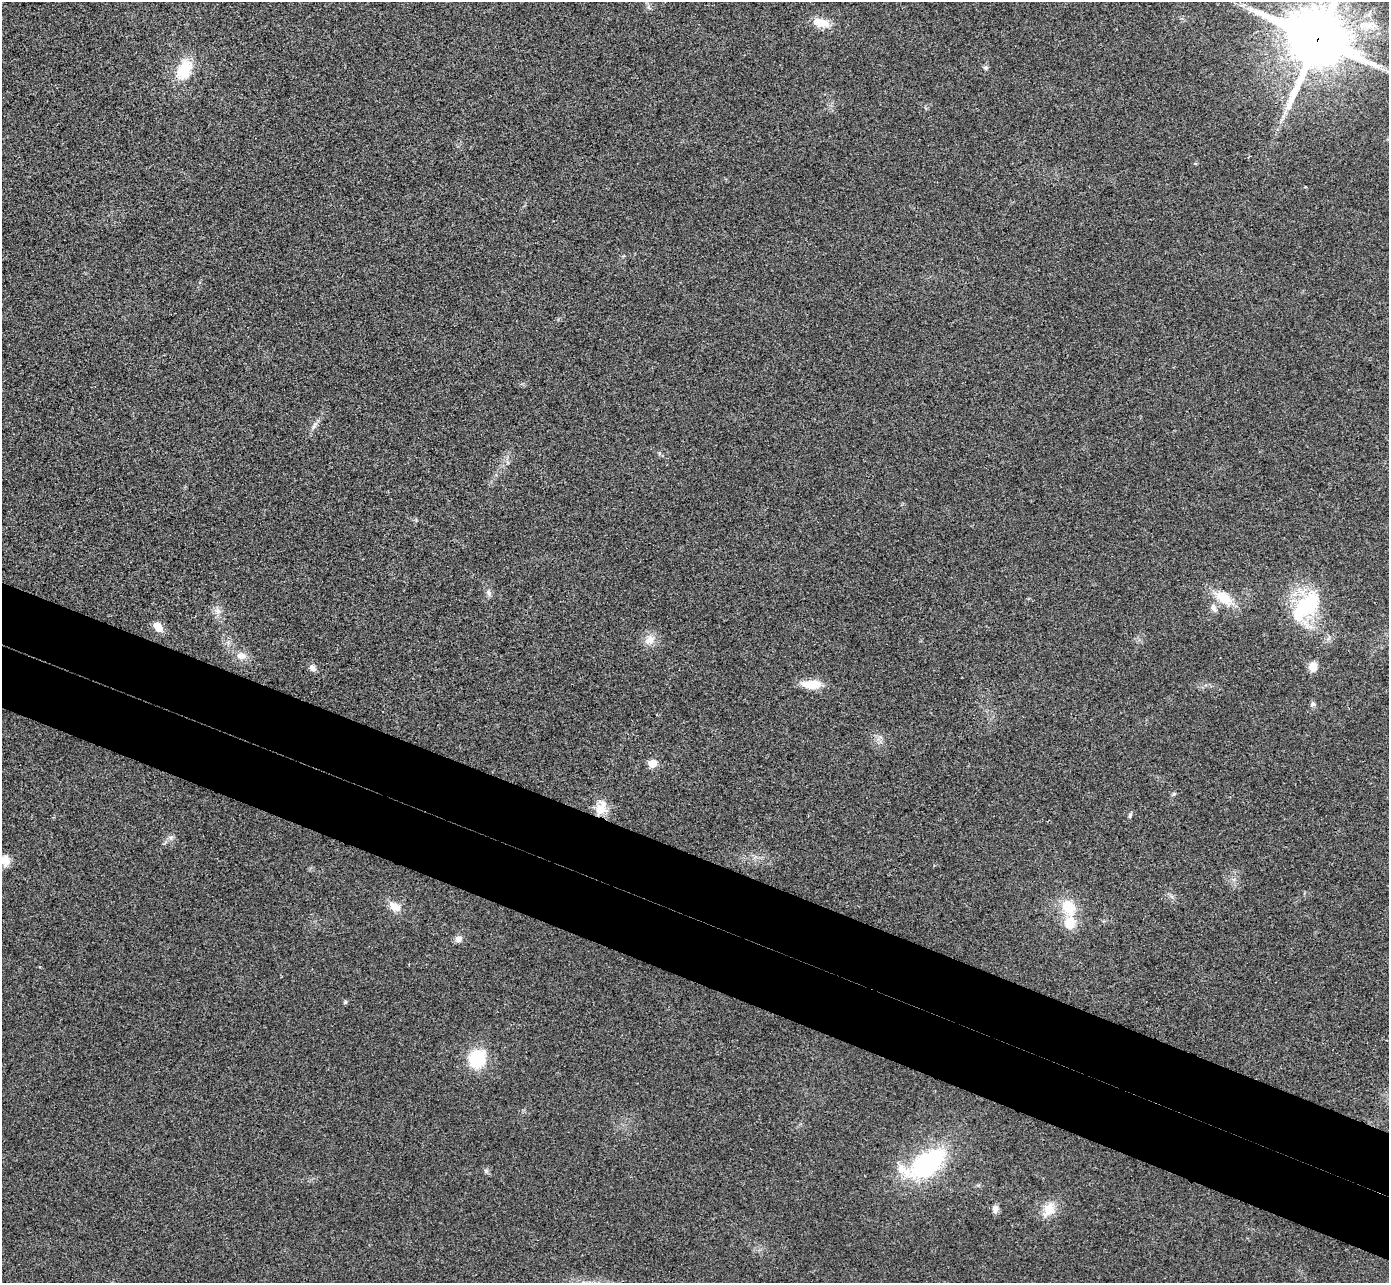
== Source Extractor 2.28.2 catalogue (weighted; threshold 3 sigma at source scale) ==
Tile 6 of 4 x 4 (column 2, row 2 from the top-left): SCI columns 1415-2801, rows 2758-4038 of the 5607 x 5646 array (HDU 1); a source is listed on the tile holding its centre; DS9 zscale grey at full resolution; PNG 1391 x 1285 px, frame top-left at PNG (2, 2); no overlay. Shown black and unused: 10% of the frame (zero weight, under 3 of 4 exposures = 6% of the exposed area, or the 3 px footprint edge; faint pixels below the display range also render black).
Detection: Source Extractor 2.28.2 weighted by HDU 2 'WHT'; one run over the whole footprint, this tile lists its part. Background 0.025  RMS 0.0063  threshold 0.0283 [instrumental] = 3 sigma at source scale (4.5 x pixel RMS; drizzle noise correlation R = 1.50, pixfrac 1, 0.05/0.05 arcsec/px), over >= 5 px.
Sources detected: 37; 3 inside a brighter listed object's ellipse — not listed separately; the other 34 listed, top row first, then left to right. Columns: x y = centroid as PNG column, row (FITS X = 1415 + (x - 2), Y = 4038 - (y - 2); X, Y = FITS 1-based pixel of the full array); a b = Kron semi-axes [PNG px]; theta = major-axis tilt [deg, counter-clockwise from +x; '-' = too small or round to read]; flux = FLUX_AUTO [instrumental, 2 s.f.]
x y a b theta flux
821 23 22 11 -15 11
1317 40 23 20 -25 4000
986 68 7 6 - 1.4
184 69 26 16 67 22
1285 112 6 6 - 1.8
1305 187 4 2 - 0.45
314 426 16 5 55 3
489 593 9 7 -67 2.2
1224 598 26 13 -33 17
1306 607 45 26 56 51
1214 608 12 7 -69 3.1
217 611 10 8 -35 3.3
158 627 9 7 -48 8.5
649 640 15 13 53 6.8
241 656 14 10 2 5.5
1312 666 10 8 89 6.9
312 668 9 7 -39 2.9
813 684 23 12 -2 11
1313 704 7 6 - 1.4
652 763 6 5 - 13
1174 794 6 5 - 0.96
600 809 13 12 - 11
1130 815 8 4 74 1.2
171 837 8 5 44 1.8
5 860 15 12 -77 6.9
395 907 16 11 -34 7.1
1068 907 20 15 -68 19
458 939 9 8 - 3.5
345 1002 6 5 - 0.86
477 1059 16 14 68 34
927 1164 39 20 34 91
486 1171 6 6 - 1.3
995 1209 10 7 75 3.3
1049 1209 22 15 60 11
Overlapping masked pixels (flux is a lower limit): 2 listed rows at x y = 1317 40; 600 809
Isophote crosses this tile's border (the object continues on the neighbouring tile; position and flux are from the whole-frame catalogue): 2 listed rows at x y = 1317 40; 5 860